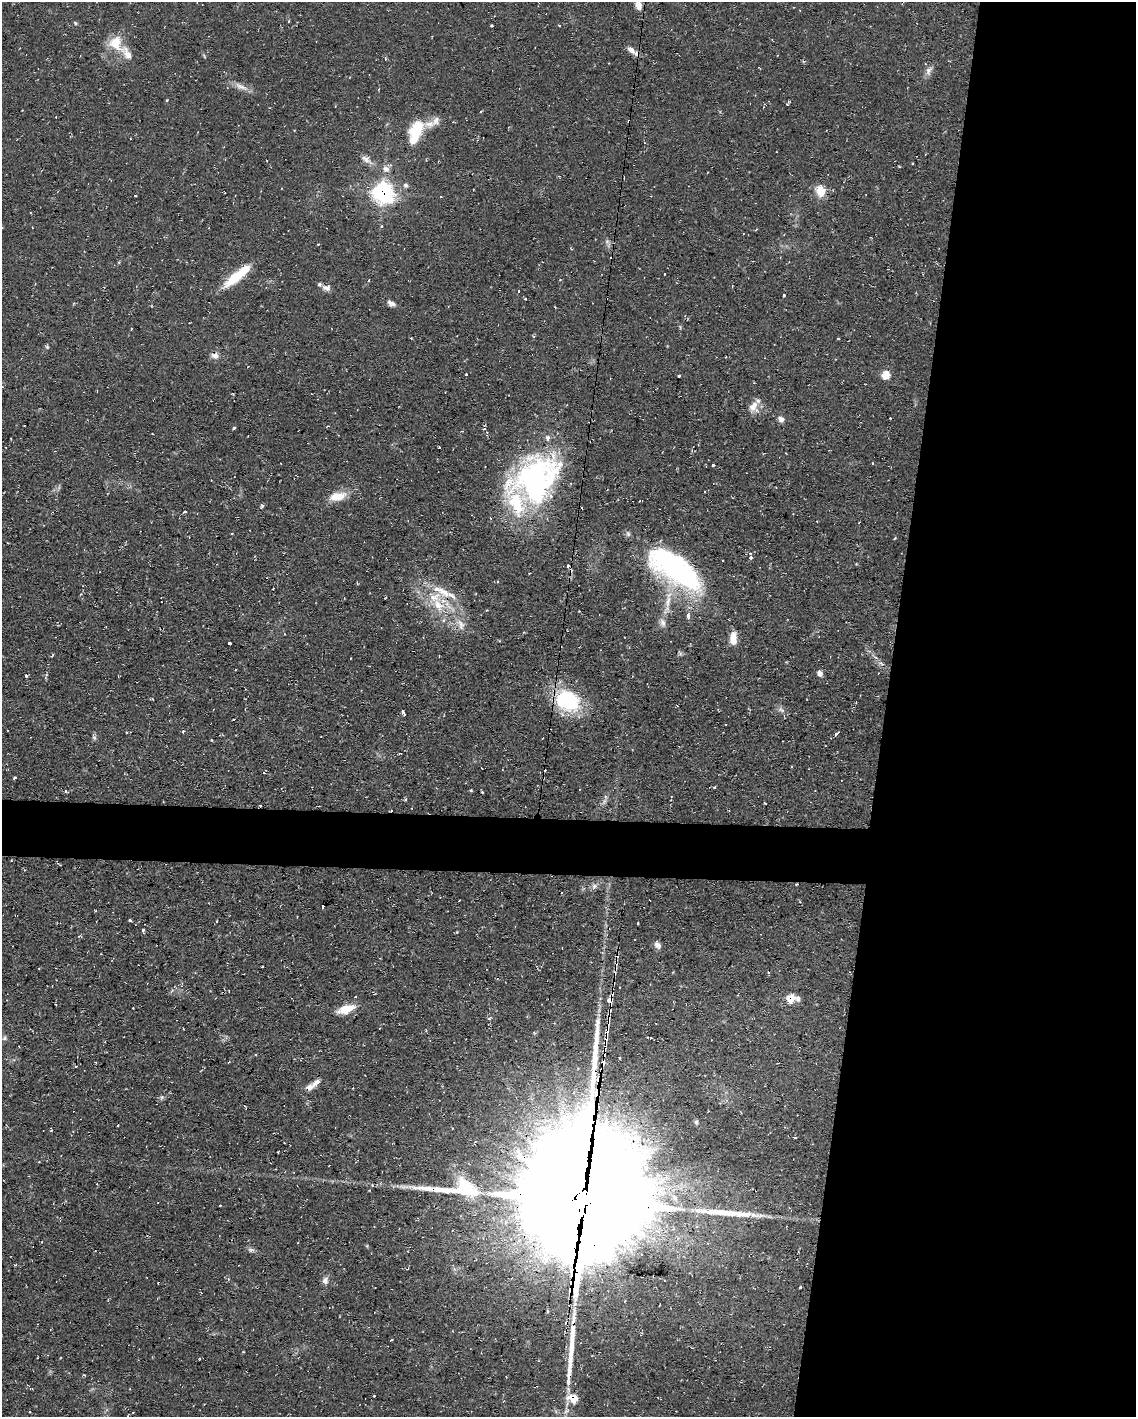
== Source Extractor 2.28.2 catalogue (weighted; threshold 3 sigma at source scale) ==
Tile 8 of 4 x 3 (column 4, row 2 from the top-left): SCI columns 3405-4538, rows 1629-3043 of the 4538 x 4561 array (HDU 1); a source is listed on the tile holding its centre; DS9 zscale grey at full resolution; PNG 1138 x 1419 px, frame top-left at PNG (2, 2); no overlay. Shown black and unused: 25% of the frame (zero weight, under 2 of 3 exposures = <1% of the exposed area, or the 3 px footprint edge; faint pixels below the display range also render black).
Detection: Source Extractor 2.28.2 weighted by HDU 2 'WHT'; one run over the whole footprint, this tile lists its part. Background 0.112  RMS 0.0077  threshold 0.0345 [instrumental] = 3 sigma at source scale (4.5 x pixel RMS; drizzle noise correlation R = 1.50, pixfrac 1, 0.05/0.05 arcsec/px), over >= 5 px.
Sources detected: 158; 4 inside a brighter object's white glare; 19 cosmic-ray / hot-pixel residue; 4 long thin detections or spike segments (spike, bleed or trail) — not listed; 10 inside a brighter listed object's ellipse — not listed separately; the other 121 listed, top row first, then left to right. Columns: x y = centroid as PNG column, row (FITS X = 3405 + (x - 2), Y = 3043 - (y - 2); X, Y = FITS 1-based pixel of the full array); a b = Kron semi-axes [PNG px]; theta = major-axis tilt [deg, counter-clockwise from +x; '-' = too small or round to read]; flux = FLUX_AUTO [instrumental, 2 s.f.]
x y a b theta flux
638 5 12 7 -75 6
75 23 6 3 -45 0.91
492 25 3 3 - 1.9
559 26 4 2 - 0.69
116 43 20 17 -68 17
631 50 13 7 -45 4.9
385 59 5 4 - 1
929 71 13 7 63 3.9
241 87 20 7 -25 5.8
787 104 4 2 - 0.5
481 112 3 3 - 1.3
416 131 27 15 66 25
366 159 17 8 -33 4.8
386 169 10 9 - 4.2
405 185 7 6 - 1.9
820 191 14 11 -72 10
383 192 8 8 - 300
135 195 3 3 - 1.1
382 226 3 3 - 0.88
607 241 6 6 - 1.9
664 274 3 2 - 0.69
235 277 33 10 40 24
732 286 3 3 - 0.67
326 288 12 9 0 4.1
518 291 3 2 - 1.2
784 295 3 3 - 1.8
525 299 3 3 - 2
391 303 11 6 -28 3.5
411 338 4 2 - 0.65
47 347 6 5 - 1.1
215 356 11 8 -2 3.8
466 374 3 3 - 3.1
886 375 9 8 - 8.2
679 376 3 3 - 2.1
754 407 15 12 85 7.7
781 419 8 7 - 3.5
234 428 4 3 - 0.99
873 463 3 2 - 0.69
713 465 3 3 - 3.3
535 479 52 39 45 210
705 492 3 2 - 0.8
337 496 24 11 13 12
262 506 5 4 - 1.2
184 512 4 3 - 1.6
817 521 2 2 - 0.51
232 533 3 2 - 0.6
895 538 4 3 - 0.61
750 553 4 4 - 1.1
751 557 3 3 - 2.5
723 560 3 2 - 0.79
568 566 4 3 - 1.2
674 568 66 28 -36 150
273 588 2 2 - 0.61
451 595 15 6 -30 4.9
385 598 3 2 - 0.46
668 601 17 7 78 8.3
438 605 29 14 -58 26
688 615 5 4 - 4.5
663 623 12 8 -72 3.9
461 625 17 9 -72 7.3
284 634 3 2 - 0.46
733 638 15 8 87 8.4
229 643 3 3 - 3.9
881 663 10 5 -43 2.3
820 673 7 6 - 3.2
26 675 4 3 - 1.2
568 700 29 22 -31 57
781 710 12 5 -36 2.6
403 712 7 3 -61 2.3
233 719 3 2 - 0.89
183 731 4 3 - 1.1
836 734 5 3 - 2
94 737 6 5 - 1.6
211 740 3 3 - 0.63
399 753 4 2 - 1.5
15 778 4 3 - 0.84
714 787 3 2 - 1.3
471 790 4 3 - 0.73
65 791 3 3 - 2
482 792 3 3 - 0.92
671 796 3 2 - 0.49
405 799 4 3 - 1.2
594 886 9 7 44 2.7
323 907 4 3 - 4.5
130 920 3 3 - 2
638 923 3 3 - 1.4
143 930 4 3 - 1.5
457 932 3 3 - 0.62
658 945 9 7 -45 3.3
262 966 3 2 - 1.3
768 972 4 3 - 0.56
52 986 2 2 - 0.43
798 998 7 6 - 2.7
791 999 6 6 - 16
609 1000 5 4 - 7.6
133 1008 2 2 - 0.57
346 1009 17 8 19 15
489 1018 5 4 - 1.6
426 1031 4 3 - 0.67
4 1038 7 5 23 1.5
650 1038 4 2 - 2
605 1043 7 5 -9 2.3
255 1055 3 3 - 0.86
619 1058 3 3 - 1.1
316 1083 17 7 40 4.4
162 1097 8 4 59 1.5
696 1122 7 5 74 1.4
51 1130 4 3 - 0.77
466 1191 37 13 -12 26
582 1204 52 43 77 32000
220 1205 2 2 - 0.72
42 1242 3 2 - 0.66
250 1250 9 6 -23 2.1
325 1280 9 8 - 3.5
800 1287 3 3 - 0.91
391 1340 3 2 - 0.55
243 1352 4 2 - 0.52
199 1358 3 2 - 0.61
84 1375 5 3 - 0.71
374 1396 3 2 - 1.5
573 1399 8 6 -18 17
Overlapping masked pixels (flux is a lower limit): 7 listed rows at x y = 631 50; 383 192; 791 999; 609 1000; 605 1043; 582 1204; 573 1399
Isophote crosses this tile's border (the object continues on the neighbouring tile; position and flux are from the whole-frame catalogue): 1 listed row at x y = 638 5
Unlisted compact peaks at least as high as the median listed source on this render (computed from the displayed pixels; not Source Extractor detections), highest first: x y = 167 100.